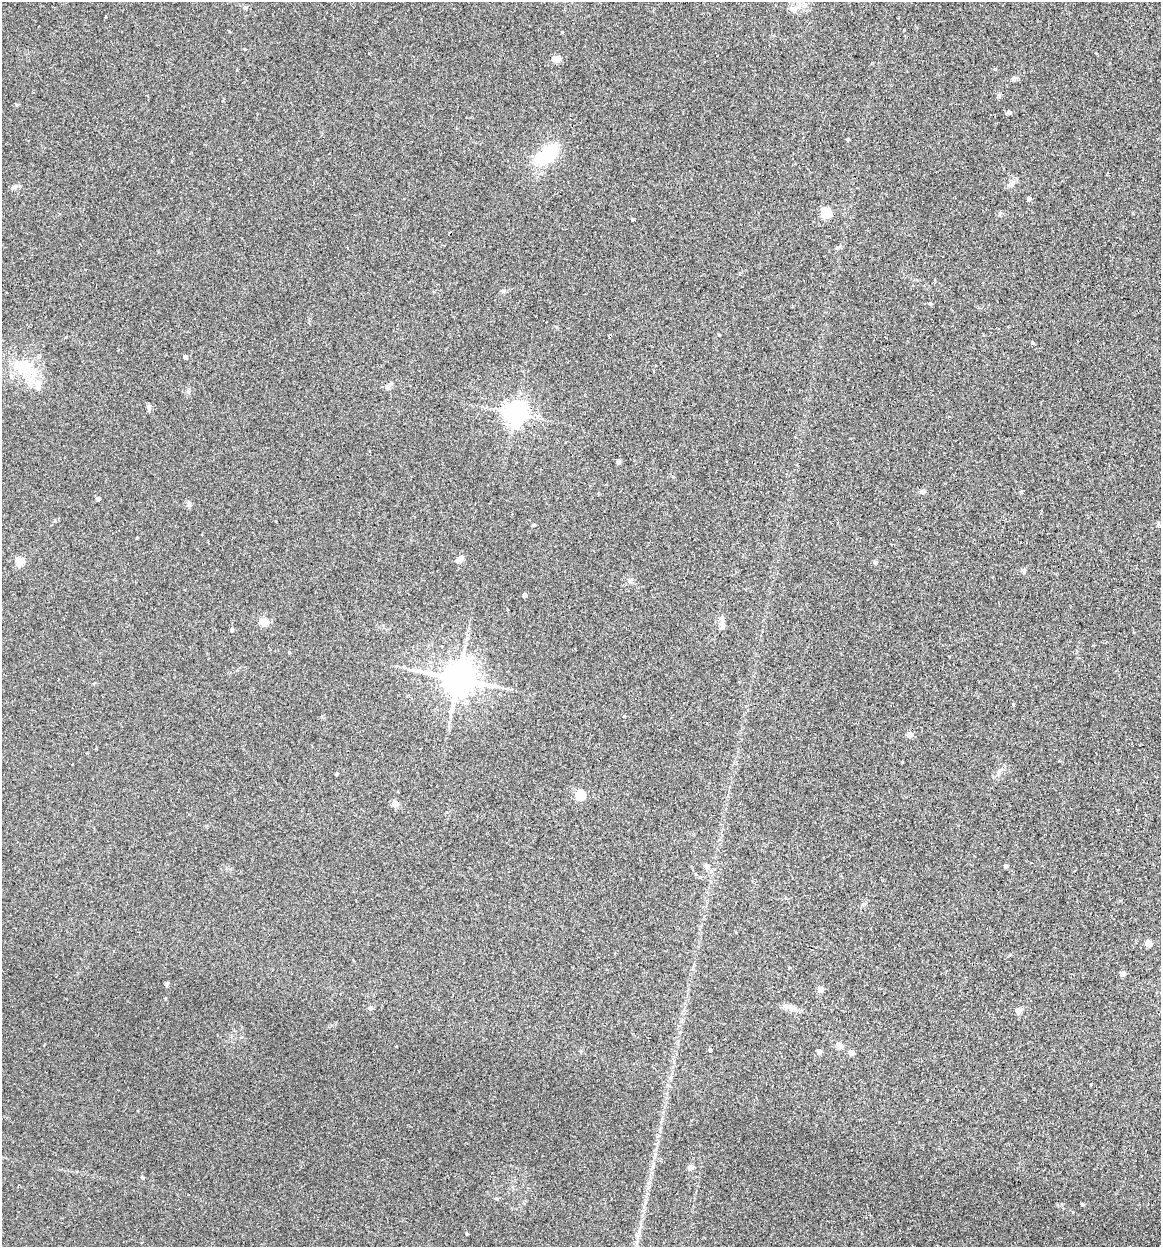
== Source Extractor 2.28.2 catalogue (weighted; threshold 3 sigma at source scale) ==
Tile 6 of 4 x 4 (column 2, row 2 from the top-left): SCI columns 1339-2497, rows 2504-3748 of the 5112 x 5007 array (HDU 1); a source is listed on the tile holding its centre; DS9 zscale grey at full resolution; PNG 1163 x 1249 px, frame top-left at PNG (2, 2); no overlay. Shown black and unused: <1% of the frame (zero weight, under 2 of 3 exposures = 3% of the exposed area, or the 3 px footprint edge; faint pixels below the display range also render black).
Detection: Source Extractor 2.28.2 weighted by HDU 2 'WHT'; one run over the whole footprint, this tile lists its part. Background 0.0477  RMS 0.0086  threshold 0.0386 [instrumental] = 3 sigma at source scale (4.5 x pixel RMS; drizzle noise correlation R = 1.50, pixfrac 1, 0.05/0.05 arcsec/px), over >= 5 px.
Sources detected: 63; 1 inside a brighter object's white glare — not listed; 1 inside a brighter listed object's ellipse — not listed separately; the other 61 listed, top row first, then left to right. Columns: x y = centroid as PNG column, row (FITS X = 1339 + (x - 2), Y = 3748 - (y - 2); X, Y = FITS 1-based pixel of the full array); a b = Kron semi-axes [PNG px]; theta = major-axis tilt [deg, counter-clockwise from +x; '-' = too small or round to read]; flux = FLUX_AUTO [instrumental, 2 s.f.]
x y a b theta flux
245 7 6 3 -19 1.1
794 9 9 3 -85 1.7
562 32 3 3 - 0.85
557 59 5 4 - 22
995 69 4 4 - 0.85
1014 79 6 6 - 1.8
1009 112 4 4 - 2.4
847 139 3 3 - 1
545 156 25 18 48 32
15 186 8 5 7 2.1
1029 198 4 4 - 2.9
826 213 5 5 - 62
632 219 3 3 - 0.97
930 303 5 3 - 0.81
719 335 5 3 - 0.6
1032 342 4 3 - 0.83
185 357 4 4 - 3
23 367 26 16 -26 27
389 385 11 5 51 2.7
38 386 15 6 -88 4.9
149 407 7 6 - 2
515 413 7 7 - 680
538 415 7 4 -16 4.7
618 462 4 4 - 4.3
923 492 5 5 - 2.9
98 499 4 4 - 2.5
189 505 7 6 - 2
534 525 5 3 - 1
137 538 4 2 - 0.64
460 559 10 7 43 3.2
20 561 5 4 - 32
1023 571 7 4 -45 1.4
524 595 4 4 - 3.1
264 622 5 4 - 29
723 626 9 6 90 2.7
232 630 5 4 - 1.3
289 652 3 3 - 0.88
458 679 10 9 - 1900
909 734 5 5 - 5.6
337 774 4 3 - 1.1
580 795 5 5 - 41
395 804 4 4 - 11
707 866 6 5 - 3.3
1006 866 4 4 - 1.8
1148 943 5 4 - 12
789 968 3 3 - 0.64
1123 973 4 4 - 4.7
167 984 6 4 89 1.1
820 989 4 4 - 11
788 1006 18 4 -6 3.8
370 1008 6 5 - 1.5
1018 1010 9 7 -4 2.3
840 1046 8 7 - 3.1
710 1050 4 3 - 6.9
819 1052 4 4 - 6.1
851 1052 4 4 - 8.7
690 1167 4 4 - 8.5
142 1177 6 3 -19 0.79
1082 1204 3 3 - 1.6
467 1234 3 3 - 0.76
637 1236 10 5 -71 2.3
Unlisted compact peaks at least as high as the median listed source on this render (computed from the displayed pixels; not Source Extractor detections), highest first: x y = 1013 704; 16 105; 876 562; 624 716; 1021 492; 999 95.